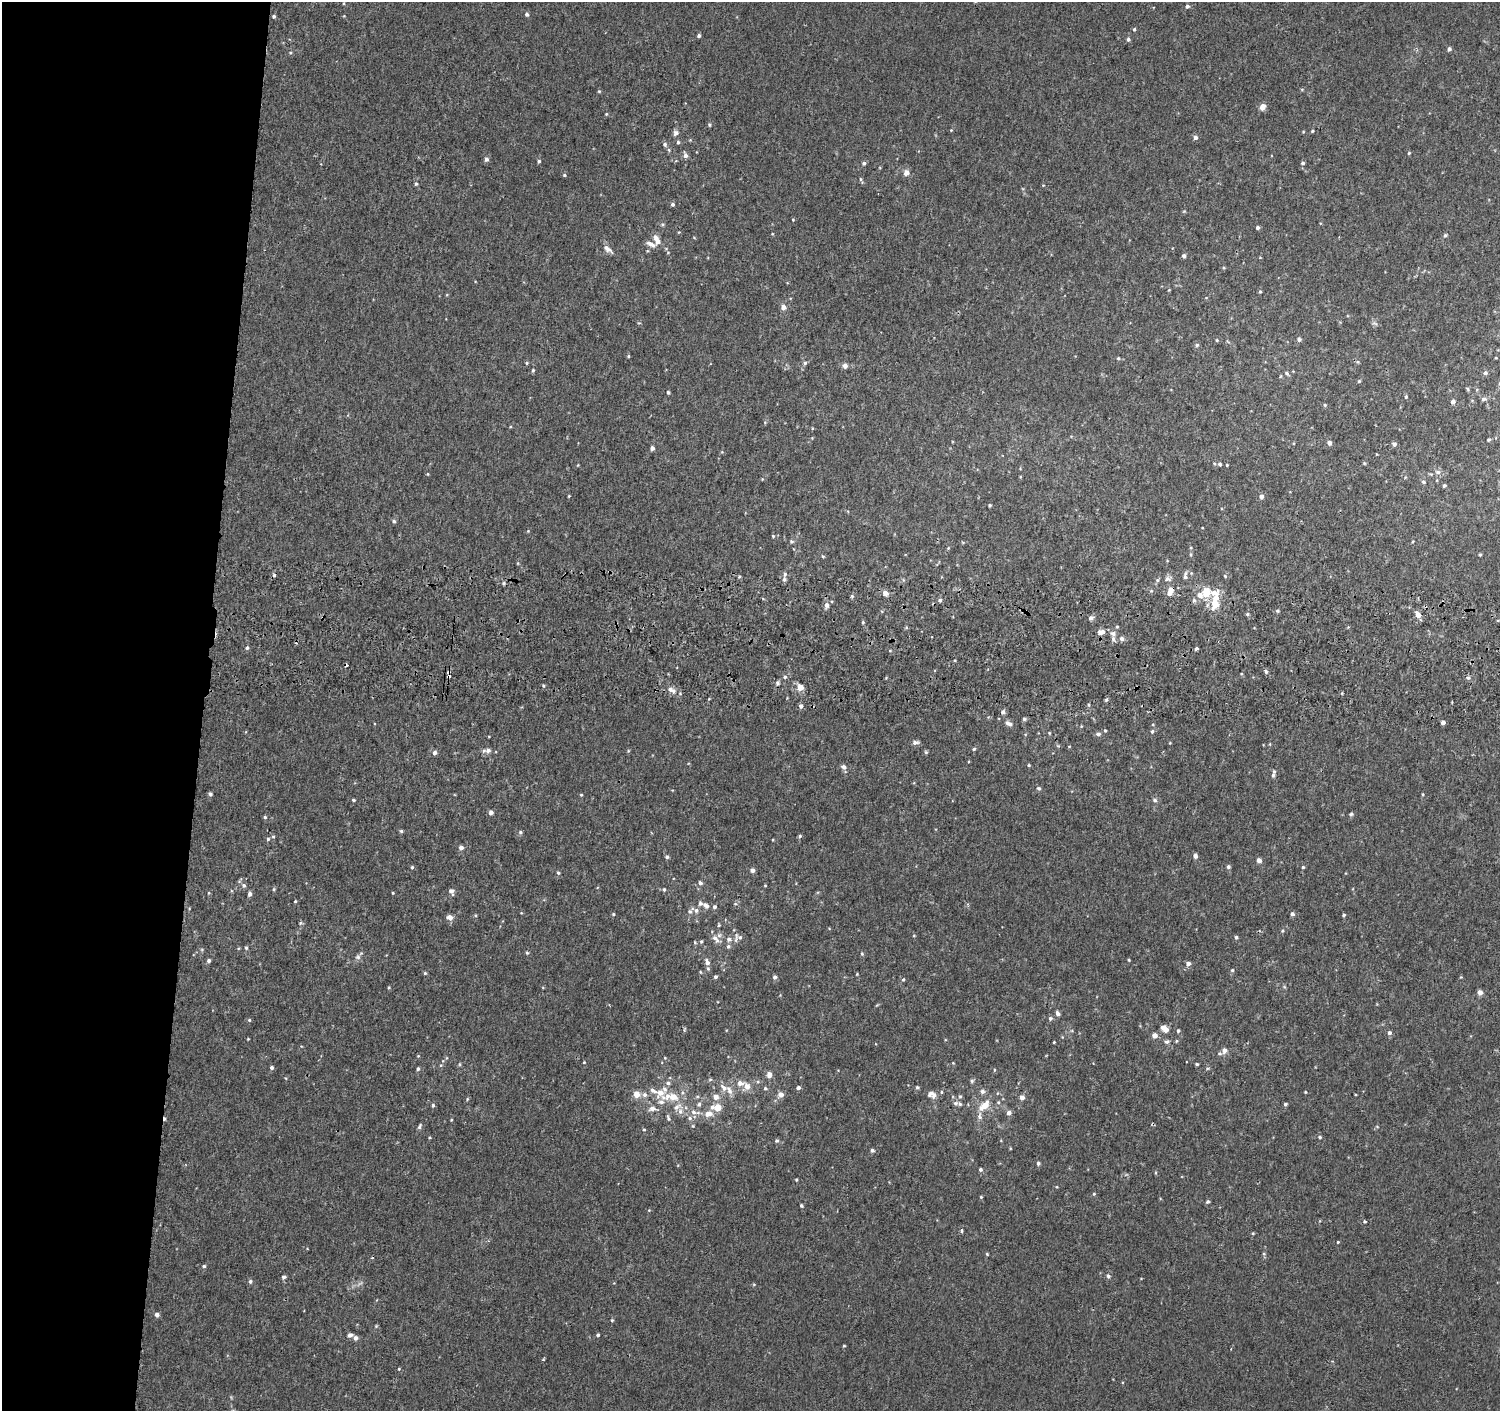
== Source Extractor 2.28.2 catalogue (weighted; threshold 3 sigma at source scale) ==
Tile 4 of 3 x 3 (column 1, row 2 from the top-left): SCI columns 5-1502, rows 1684-3092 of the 4511 x 4830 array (HDU 1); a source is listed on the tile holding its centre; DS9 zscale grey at full resolution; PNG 1502 x 1413 px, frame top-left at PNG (2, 2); no overlay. Shown black and unused: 13% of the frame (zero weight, under 2 of 3 exposures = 3% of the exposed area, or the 3 px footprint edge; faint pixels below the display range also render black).
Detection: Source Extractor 2.28.2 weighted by HDU 2 'WHT'; one run over the whole footprint, this tile lists its part. Background 0.00209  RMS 0.0036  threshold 0.0164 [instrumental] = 3 sigma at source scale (4.5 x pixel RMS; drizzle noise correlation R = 1.50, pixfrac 1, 0.0396/0.0396 arcsec/px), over >= 5 px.
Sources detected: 338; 7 cosmic-ray / hot-pixel residue — not listed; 18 inside a brighter listed object's ellipse — not listed separately; the other 313 listed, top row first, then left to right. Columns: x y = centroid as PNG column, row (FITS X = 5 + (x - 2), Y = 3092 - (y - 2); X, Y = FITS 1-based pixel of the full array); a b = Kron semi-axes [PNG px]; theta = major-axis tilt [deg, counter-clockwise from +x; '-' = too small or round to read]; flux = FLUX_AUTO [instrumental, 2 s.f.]
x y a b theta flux
1187 6 4 4 - 1
527 14 5 4 - 0.86
274 16 4 4 - 0.77
1134 29 5 4 - 0.53
699 36 4 3 - 0.77
1128 39 4 4 - 0.92
1449 49 5 4 - 0.92
290 53 5 4 - 0.42
599 91 5 4 - 0.42
1262 107 7 6 - 2.3
606 114 4 4 - 0.38
709 125 5 5 - 0.54
951 130 4 4 - 0.27
1312 131 4 3 - 0.44
676 133 8 7 - 1.3
1195 138 5 5 - 1.2
690 140 4 4 - 0.3
678 142 4 4 - 0.61
665 144 6 6 - 0.89
1409 153 4 3 - 0.39
685 155 6 5 - 1.4
486 159 5 5 - 1.2
539 161 5 4 - 0.55
864 163 5 4 - 0.83
1303 163 5 4 - 0.55
906 173 5 5 - 3.3
564 175 5 4 - 0.52
860 179 6 4 -88 0.51
416 184 5 5 - 0.63
673 204 4 4 - 0.71
1184 211 5 3 - 0.32
793 220 4 3 - 0.36
662 224 6 5 - 0.55
1258 228 4 4 - 0.88
679 232 4 3 - 0.28
1445 235 4 4 - 0.56
656 237 8 6 -77 1.7
651 244 15 6 -17 2.1
607 249 13 6 -38 1.9
1184 256 4 4 - 0.97
1260 257 4 3 - 0.25
1169 290 4 3 - 0.29
1260 292 4 4 - 0.48
783 307 5 5 - 2.4
1375 323 8 5 -20 0.74
1299 339 5 5 - 0.79
1217 340 4 3 - 0.35
1197 345 5 5 - 0.77
628 356 4 3 - 0.44
1118 358 4 4 - 0.41
1496 358 4 2 - 0.26
527 363 4 4 - 0.44
805 363 6 5 - 0.63
845 366 7 6 - 1.2
533 370 5 4 - 0.42
1287 373 6 5 - 0.76
1485 373 5 5 - 0.97
1359 381 5 4 - 0.4
1467 389 6 4 -59 0.45
668 392 4 3 - 0.54
1406 397 5 4 - 0.53
1484 399 6 5 - 1
1453 402 5 4 - 1.5
1325 405 4 4 - 0.47
765 422 5 3 - 0.36
812 428 4 3 - 0.29
1489 440 4 4 - 0.49
1329 443 4 4 - 1.8
1394 444 5 5 - 1.1
652 448 4 4 - 1.4
722 452 5 4 - 0.37
1364 463 5 4 - 0.41
1220 464 5 5 - 0.83
578 465 5 3 - 0.25
1227 465 3 3 - 0.31
1438 472 8 6 -4 1.2
427 474 4 3 - 0.33
1405 477 5 3 - 0.32
1423 482 5 5 - 0.82
1444 486 4 4 - 0.77
569 496 3 3 - 0.3
1261 496 5 5 - 1.5
990 505 4 3 - 0.52
394 521 5 5 - 0.74
1202 528 3 2 - 0.23
528 531 4 4 - 0.29
773 536 4 4 - 0.46
791 541 6 5 - 0.65
948 548 5 4 - 0.35
1480 554 4 3 - 0.39
1191 555 6 4 -90 0.51
823 556 5 4 - 0.42
518 563 5 3 - 0.31
785 574 6 5 - 0.86
1185 576 9 5 85 1.3
1225 576 5 4 - 0.46
739 577 5 3 - 0.37
1168 579 11 7 11 1.5
504 583 5 4 - 0.57
1151 591 5 3 - 0.39
1170 591 11 6 74 3.3
1206 592 7 6 - 7.4
885 593 4 4 - 3.1
1200 595 8 7 - 2.2
852 596 5 5 - 0.59
940 600 4 4 - 0.78
1215 604 16 7 83 8.1
827 605 6 5 - 1.6
1247 614 4 4 - 0.57
1418 615 6 5 - 2.9
1091 618 5 5 - 1.3
863 622 5 4 - 0.48
906 627 5 3 - 0.4
1117 627 4 4 - 0.38
1101 632 9 6 10 2.1
1113 633 7 6 - 1.3
1122 639 6 5 - 1.3
247 648 5 4 - 0.69
1196 648 3 3 - 3.3
890 650 4 3 - 0.33
955 660 4 3 - 0.35
1266 672 7 5 -72 0.67
785 677 5 4 - 0.59
1468 678 6 5 - 0.84
777 683 6 5 - 0.8
800 687 5 5 - 5.1
671 690 14 7 -32 2.5
1106 700 5 4 - 0.54
801 706 5 5 - 1.1
1003 712 5 5 - 1.1
1024 719 5 5 - 0.6
1443 722 4 3 - 5.2
1008 723 11 6 -25 1.6
1105 730 4 3 - 0.37
1152 731 6 5 - 0.73
1049 733 4 4 - 0.33
1098 734 7 5 -7 0.88
915 742 8 5 6 1.2
1170 743 4 3 - 0.27
1069 746 4 3 - 0.25
974 749 4 4 - 0.51
488 750 8 6 24 1.8
628 751 5 4 - 0.34
926 752 6 5 - 0.45
435 753 5 4 - 1.3
1029 765 4 4 - 0.38
844 767 7 6 - 1.4
1273 775 8 5 79 0.88
1039 788 5 5 - 0.73
210 794 4 3 - 0.77
1423 794 4 3 - 0.33
581 795 4 3 - 0.39
353 800 4 3 - 0.45
1155 800 6 5 - 0.87
491 812 4 4 - 1.5
1351 814 5 5 - 0.64
265 817 4 4 - 0.53
401 831 5 4 - 0.55
520 832 5 5 - 0.66
800 836 4 4 - 0.62
273 837 5 4 - 0.46
268 839 5 4 - 0.54
773 840 4 3 - 0.26
461 848 5 5 - 1.5
1195 856 4 4 - 1.5
667 857 5 4 - 0.76
1259 860 5 4 - 1.9
412 867 4 4 - 0.46
1228 867 5 4 - 0.78
1303 867 4 4 - 0.5
752 870 5 4 - 1.5
558 873 4 4 - 0.66
700 883 6 5 - 0.93
244 885 6 6 - 0.82
765 885 4 3 - 0.29
274 889 5 4 - 0.4
664 890 5 4 - 0.53
451 891 7 6 - 1.3
209 893 5 3 - 0.31
393 893 3 3 - 0.33
250 894 5 4 - 1.2
295 901 4 3 - 0.39
735 904 6 4 0 0.49
706 906 8 5 -36 1.6
714 907 5 5 - 0.82
696 910 12 6 -25 1.6
613 914 4 4 - 0.37
1292 914 5 4 - 1
1344 915 3 3 - 0.6
450 917 8 6 -14 1.9
300 923 6 5 - 0.48
719 925 4 4 - 0.45
1282 931 5 4 - 0.44
914 936 4 3 - 0.28
740 937 8 7 - 1.3
1236 937 4 4 - 0.7
716 939 14 7 -45 1.9
729 939 6 6 - 1.4
701 941 5 4 - 0.45
695 942 5 4 - 0.43
728 946 6 5 - 0.78
246 948 5 4 - 0.51
202 949 5 3 - 0.42
527 953 4 4 - 0.43
862 954 5 4 - 0.5
358 957 7 6 - 1
1129 960 3 3 - 0.35
209 961 4 4 - 1.1
707 962 10 6 -71 1.7
1188 963 5 5 - 1.4
1232 970 4 4 - 0.51
700 972 4 4 - 0.35
425 973 4 4 - 0.48
857 974 3 3 - 0.32
715 977 4 4 - 0.72
775 977 5 5 - 0.98
1461 977 4 3 - 0.3
903 979 5 4 - 0.44
1480 992 5 5 - 2
1058 1013 6 5 - 1.2
1050 1018 5 5 - 0.82
249 1020 5 4 - 0.49
1164 1028 8 5 -43 4.1
1178 1031 4 4 - 0.69
1389 1033 5 5 - 1
1154 1036 5 4 - 2.9
248 1039 3 3 - 0.26
1167 1041 7 6 - 0.89
1054 1042 3 2 - 0.33
1224 1050 8 6 74 1.8
418 1056 5 4 - 0.33
446 1058 5 3 - 0.36
665 1058 4 3 - 0.3
584 1062 4 3 - 0.31
953 1063 4 3 - 0.31
460 1064 5 3 - 0.39
1197 1064 4 3 - 0.46
272 1067 5 4 - 0.77
418 1069 4 4 - 0.69
994 1070 4 3 - 0.32
769 1074 6 5 - 2.3
285 1078 4 3 - 0.28
972 1081 6 5 - 0.6
758 1082 5 3 - 0.51
668 1083 6 6 - 0.95
740 1083 8 7 - 2.1
747 1086 7 6 - 3
917 1087 5 4 - 0.56
765 1088 5 5 - 0.59
798 1088 4 4 - 1.1
729 1090 14 7 -63 2.3
982 1091 7 6 - 1.2
941 1092 5 3 - 0.39
1305 1092 3 3 - 0.29
660 1093 13 12 - 4.5
636 1094 5 5 - 4.8
645 1095 7 7 - 1.3
781 1095 6 5 - 2.2
934 1095 11 7 -56 1.8
960 1096 5 5 - 0.52
673 1097 9 7 -26 4.3
716 1097 7 6 - 2.2
1022 1097 5 5 - 2
467 1099 5 3 - 0.37
998 1102 5 5 - 0.57
955 1103 7 6 - 0.95
699 1104 6 6 - 0.87
1285 1104 3 3 - 0.68
433 1105 5 4 - 0.6
984 1105 11 6 38 5.6
677 1107 14 7 33 2.6
717 1107 8 5 -5 6.5
652 1108 8 6 14 2
693 1112 9 7 -20 2
1009 1113 5 5 - 1.6
708 1114 9 7 5 3.1
980 1116 11 6 -87 1.5
668 1118 10 5 -72 0.82
451 1120 4 3 - 0.28
420 1126 7 4 66 0.79
693 1126 5 4 - 0.39
644 1130 4 4 - 0.42
1320 1137 5 4 - 0.6
429 1138 4 3 - 0.36
777 1141 5 5 - 0.62
872 1150 5 4 - 0.79
1038 1163 5 4 - 0.75
980 1169 5 4 - 0.75
796 1180 4 3 - 0.4
1094 1194 5 4 - 0.43
981 1197 4 4 - 0.39
1207 1202 5 4 - 0.66
801 1206 4 3 - 0.54
1364 1221 4 4 - 0.52
962 1230 6 4 86 0.54
1253 1233 4 3 - 0.4
1338 1242 3 3 - 0.35
987 1254 4 4 - 0.37
1264 1254 5 4 - 0.47
204 1266 4 4 - 0.61
1108 1276 6 5 - 0.86
284 1277 5 5 - 0.91
250 1281 5 5 - 0.76
754 1284 5 3 - 0.35
157 1315 5 5 - 1.4
612 1320 4 4 - 0.42
376 1326 4 4 - 0.38
350 1335 6 5 - 1.3
598 1335 4 4 - 0.66
355 1338 5 5 - 1.2
844 1346 4 3 - 0.37
543 1360 4 3 - 0.4
399 1369 4 3 - 0.28
Overlapping masked pixels (flux is a lower limit): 1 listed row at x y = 1170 591